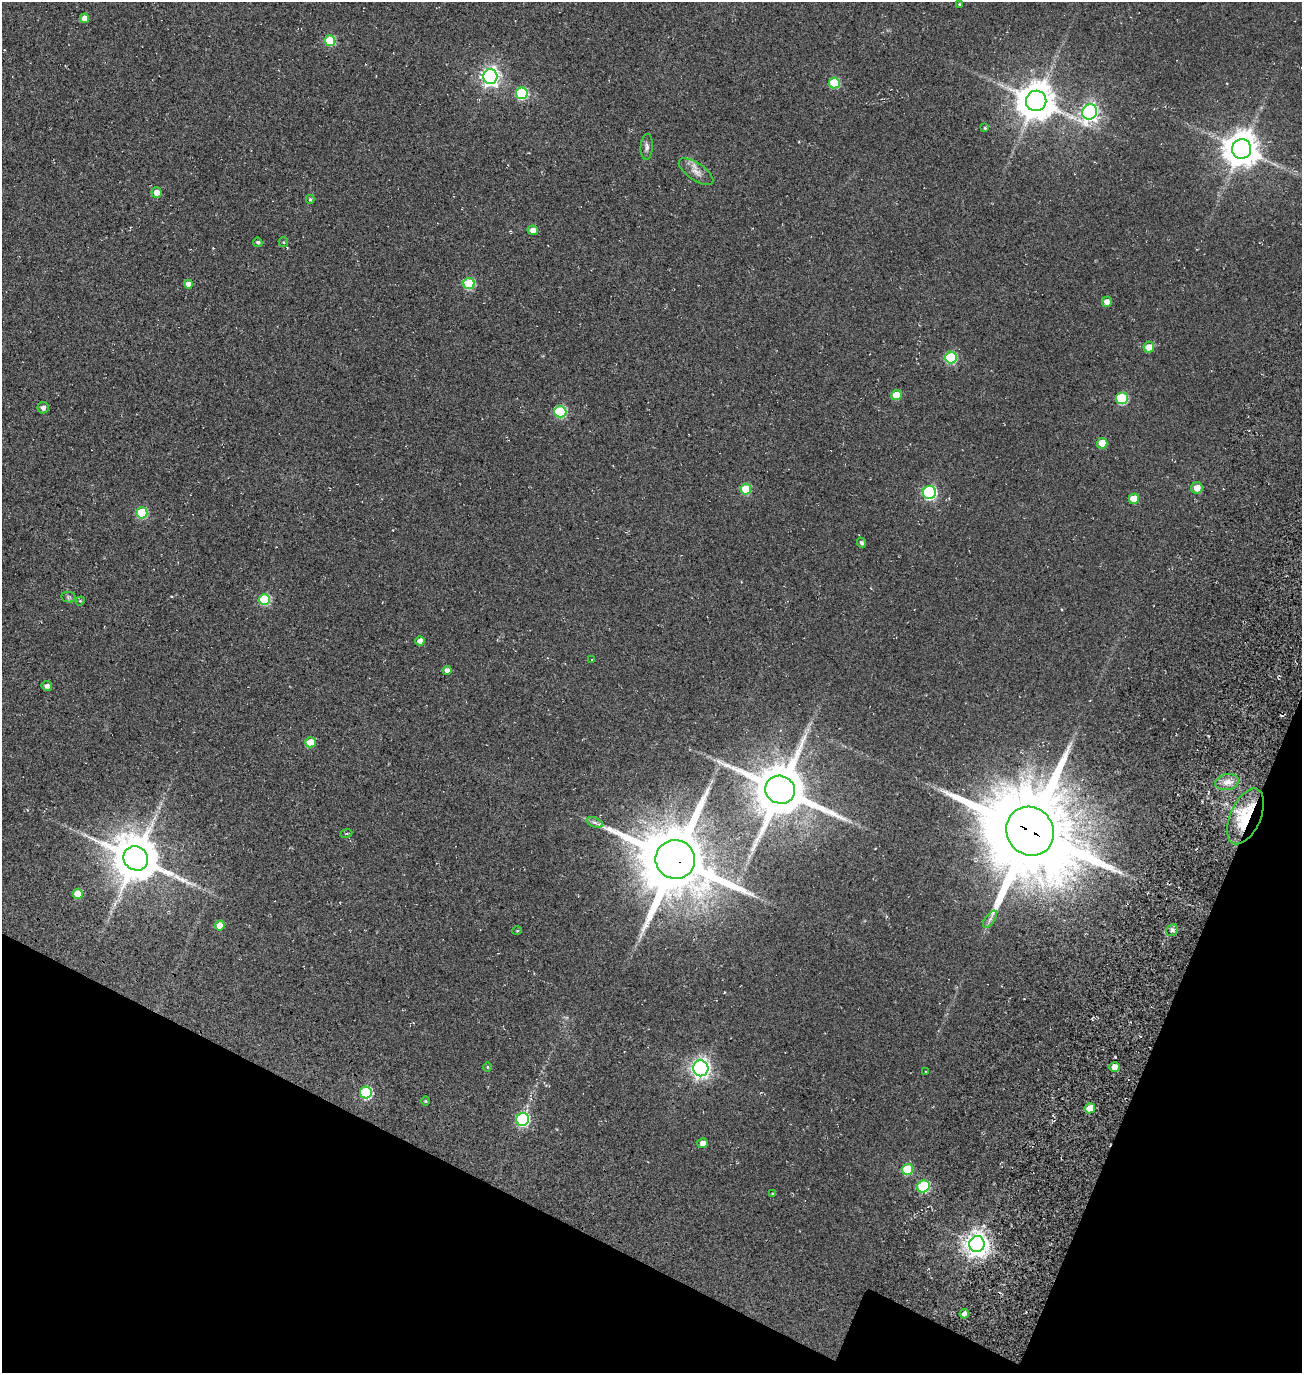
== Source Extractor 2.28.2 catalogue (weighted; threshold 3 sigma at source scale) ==
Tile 15 of 4 x 4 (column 3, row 4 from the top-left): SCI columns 3082-4381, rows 245-1615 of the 5922 x 5903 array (HDU 1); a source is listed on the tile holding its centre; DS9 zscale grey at full resolution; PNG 1304 x 1375 px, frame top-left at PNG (2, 2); each listed source drawn as its Kron ellipse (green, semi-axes under 4 px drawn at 4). Shown black and unused: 16% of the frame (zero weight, under 3 of 5 exposures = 11% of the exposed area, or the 3 px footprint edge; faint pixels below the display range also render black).
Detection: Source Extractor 2.28.2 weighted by HDU 2 'WHT'; one run over the whole footprint, this tile lists its part. Background 0.0558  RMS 0.026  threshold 0.117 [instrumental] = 3 sigma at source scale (4.5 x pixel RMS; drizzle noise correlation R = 1.50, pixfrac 1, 0.05/0.05 arcsec/px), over >= 5 px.
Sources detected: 71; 1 inside a brighter object's white glare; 1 cosmic-ray / hot-pixel residue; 1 long thin detection or spike segment (spike, bleed or trail) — neither listed nor drawn; the other 68 listed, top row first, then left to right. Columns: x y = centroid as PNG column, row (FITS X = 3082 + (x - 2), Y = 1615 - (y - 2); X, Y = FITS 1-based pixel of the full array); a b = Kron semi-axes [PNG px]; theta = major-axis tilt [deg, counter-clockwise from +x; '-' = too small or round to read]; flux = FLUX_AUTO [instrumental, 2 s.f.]
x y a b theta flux
959 4 3 3 - 2.2
84 18 4 4 - 18
330 41 5 5 - 99
490 76 7 7 - 1000
834 83 5 5 - 100
522 93 6 6 - 180
1036 101 10 10 - 6600
1090 112 8 7 - 880
985 128 3 3 - 2.7
647 147 13 6 86 9.4
1242 149 10 9 - 5100
696 172 20 8 -34 21
157 193 5 5 - 20
310 199 4 4 - 3.1
533 230 5 5 - 15
258 242 5 4 - 5.1
283 242 5 4 - 2.9
188 284 4 4 - 13
469 284 6 5 - 130
1107 302 5 5 - 18
1149 347 5 5 - 25
951 358 6 6 - 160
896 395 5 5 - 49
1122 398 6 6 - 160
43 408 6 5 - 7.3
560 412 6 5 - 180
1102 443 5 5 - 56
1197 488 6 5 - 20
746 489 5 5 - 86
929 492 6 6 - 400
1134 499 5 5 - 44
142 513 5 5 - 150
861 543 5 4 - 5.4
68 597 7 5 -10 4.4
265 599 5 5 - 160
80 601 5 3 - 2.3
420 641 4 4 - 15
591 660 2 2 - 1.4
447 671 4 4 - 12
47 686 5 5 - 8.9
310 742 5 5 - 50
1227 782 12 8 10 19
780 790 15 14 - 16000
1245 816 30 15 66 150
595 823 8 5 -22 7
1030 831 25 23 -55 47000
346 833 6 3 10 2.5
136 858 13 11 -38 11000
675 859 20 19 - 27000
78 894 5 5 - 49
990 919 10 5 55 7.9
220 926 5 5 - 33
1172 930 6 5 - 5.3
517 931 5 3 - 2
488 1067 4 3 - 2.1
1114 1067 5 4 - 17
701 1068 8 7 - 1100
926 1072 2 2 - 1.5
366 1093 6 6 - 230
426 1101 4 3 - 2.3
1090 1108 5 5 - 43
523 1119 6 6 - 330
702 1143 5 5 - 13
907 1169 5 5 - 91
923 1186 6 5 - 170
773 1194 4 4 - 2.8
977 1244 8 7 - 2200
964 1314 5 4 - 9.7
Overlapping masked pixels (flux is a lower limit): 4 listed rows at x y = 1245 816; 1030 831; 675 859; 523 1119